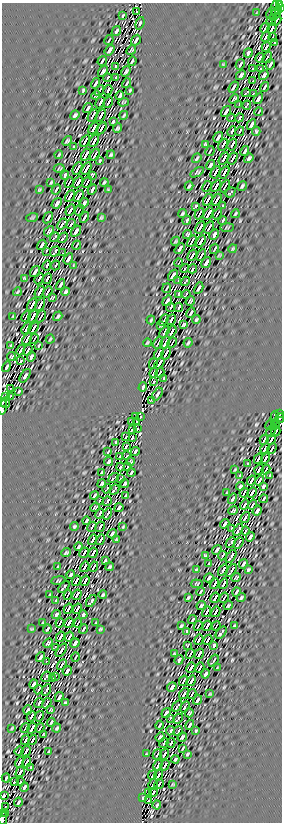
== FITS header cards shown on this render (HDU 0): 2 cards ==
NAXIS1  =                  280
NAXIS2  =                  820

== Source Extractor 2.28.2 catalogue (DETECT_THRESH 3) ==
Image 280 x 820 px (HDU 0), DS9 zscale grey, 1 PNG px = 1 image px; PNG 284 x 824 px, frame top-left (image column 1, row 820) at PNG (2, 3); each listed source drawn as its Kron ellipse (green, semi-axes under 4 px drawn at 4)
Background -3.22e+12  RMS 7.6e+14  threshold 2.28e+15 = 3 sigma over >= 5 px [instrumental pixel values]
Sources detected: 595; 4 with non-positive FLUX_AUTO (blend fragments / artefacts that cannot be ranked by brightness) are neither listed nor drawn; of the other 591, the 500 brightest by FLUX_AUTO listed and drawn (91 fainter detections omitted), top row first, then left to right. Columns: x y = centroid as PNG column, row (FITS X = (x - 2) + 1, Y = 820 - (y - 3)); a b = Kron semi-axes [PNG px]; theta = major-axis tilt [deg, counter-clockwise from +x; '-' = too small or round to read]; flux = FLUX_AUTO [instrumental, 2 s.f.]
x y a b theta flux
279 4 3 3 - 1.9e+17
280 7 3 2 - 1.3e+17
275 8 7 4 80 3.0e+17
137 11 3 2 - 8.5e+16
257 13 3 2 - 5.2e+16
271 13 6 2 61 1.2e+17
276 13 8 3 55 4.1e+17
123 16 4 2 - 5.6e+16
271 20 6 3 59 2.2e+17
277 20 6 2 61 1.4e+17
140 23 6 3 72 7.4e+16
265 28 6 2 60 1.3e+17
272 28 5 3 - 2.5e+17
116 31 5 2 - 9.6e+16
266 37 5 3 - 1.8e+17
273 37 5 2 - 8.1e+16
109 40 5 2 - 5.4e+16
136 40 6 2 57 8.1e+16
275 43 3 2 - 4.6e+16
266 47 5 3 - 1.6e+17
110 50 6 3 54 9.7e+16
131 50 5 3 - 6.3e+16
248 53 5 3 - 7.9e+16
267 57 6 2 54 5.9e+16
260 58 5 3 - 1.7e+17
102 61 5 2 - 7.2e+16
132 61 4 2 - 6.6e+16
223 64 4 3 - 4.6e+16
240 64 5 2 - 6.4e+16
270 64 5 2 - 7.0e+16
115 66 3 3 - 1.5e+17
252 69 4 2 - 1.0e+17
260 69 4 3 - 1.1e+17
103 71 6 3 55 9.1e+16
126 71 6 3 54 6.7e+16
241 75 5 3 - 1.0e+17
264 75 5 3 - 9.8e+16
107 78 4 3 - 2.2e+17
115 78 4 3 - 2.0e+17
253 81 4 3 - 1.4e+17
96 83 5 2 - 7.5e+16
127 83 5 2 - 6.2e+16
233 87 6 2 58 8.6e+16
265 87 5 2 - 5.5e+16
83 90 4 2 - 5.5e+16
108 90 5 3 - 3.3e+17
130 90 3 2 - 4.6e+16
99 91 6 2 62 9.1e+16
246 93 4 2 - 9.0e+16
253 93 3 2 - 5.7e+16
96 95 5 3 - 7.3e+16
120 95 4 2 - 6.5e+16
234 99 5 3 - 7.7e+16
258 99 6 3 57 9.3e+16
100 102 6 3 60 3.9e+17
108 102 6 3 60 1.9e+17
123 102 5 3 - 5.5e+16
239 105 4 2 - 1.3e+17
247 105 5 3 - 1.1e+17
88 108 5 2 - 6.9e+16
226 112 6 2 54 9.1e+16
259 112 4 2 - 4.7e+16
75 115 5 3 - 7.5e+16
93 115 7 2 60 1.4e+17
101 115 7 3 60 4.0e+17
124 115 4 2 - 5.6e+16
231 118 4 2 - 1.1e+17
239 118 4 3 - 3.0e+17
113 121 4 2 - 5.7e+16
251 124 6 2 62 9.4e+16
93 128 7 3 59 4.0e+17
101 128 7 2 60 2.0e+17
117 128 5 2 - 7.8e+16
232 131 5 3 - 4.0e+17
240 131 5 3 - 1.4e+17
256 131 4 3 - 5.1e+16
218 137 6 2 58 9.8e+16
67 141 5 3 - 7.7e+16
85 141 6 2 61 1.6e+17
94 141 7 3 60 3.7e+17
205 144 4 3 - 7.5e+16
223 145 6 2 61 2.7e+17
232 145 6 3 61 4.5e+17
73 147 3 2 - 4.7e+16
210 151 5 2 - 4.6e+16
245 151 5 2 - 7.2e+16
59 155 4 2 - 5.5e+16
86 155 7 3 60 3.7e+17
95 155 6 2 61 1.1e+17
111 155 4 2 - 7.2e+16
197 158 5 2 - 6.3e+16
224 158 7 3 60 4.4e+17
233 158 6 2 59 1.2e+17
249 158 5 3 - 8.1e+16
100 161 3 2 - 6.5e+16
210 165 5 3 - 7.6e+16
59 168 5 3 - 5.6e+16
86 168 7 3 60 2.5e+17
77 169 6 2 61 2.0e+17
197 172 7 3 29 7.0e+16
215 172 7 2 60 2.7e+17
224 172 7 3 59 3.8e+17
65 175 4 3 - 1.0e+17
92 175 4 3 - 6.5e+16
51 182 4 2 - 5.4e+16
69 182 5 2 - 5.5e+16
78 182 6 3 59 4.0e+17
87 182 6 2 59 6.5e+16
104 182 4 2 - 6.3e+16
189 186 4 2 - 7.1e+16
207 186 5 2 - 7.1e+16
216 186 6 3 59 4.4e+17
225 186 6 2 61 6.3e+16
242 186 5 3 - 7.5e+16
56 189 5 2 - 7.1e+16
92 189 5 2 - 8.9e+16
39 190 4 2 - 4.9e+16
108 190 3 3 - 4.9e+16
230 192 5 2 - 5.3e+16
70 196 6 2 62 1.3e+17
79 196 6 3 61 2.1e+17
208 200 6 3 60 2.8e+17
217 200 6 3 60 2.9e+17
57 203 6 3 52 1.2e+17
84 203 6 3 55 1.2e+17
196 206 4 2 - 6.7e+16
223 206 3 2 - 5.5e+16
70 210 6 3 58 2.3e+17
79 210 5 2 - 5.5e+16
182 213 4 2 - 7.0e+16
199 214 6 2 62 7.3e+16
208 214 6 3 60 3.2e+17
217 214 6 2 60 5.9e+16
235 214 4 2 - 6.4e+16
84 217 6 2 62 6.4e+16
32 218 6 3 19 4.9e+16
48 218 6 2 57 8.9e+16
101 218 4 2 - 6.0e+16
187 220 4 2 - 7.7e+16
223 220 5 2 - 6.2e+16
62 224 6 3 51 1.2e+17
71 224 5 2 - 1.5e+17
200 227 6 3 61 3.1e+17
209 227 6 2 61 2.3e+17
227 227 7 4 0 5.4e+16
49 231 6 3 48 9.0e+16
76 231 6 3 58 1.0e+17
187 234 5 3 - 8.6e+16
214 235 5 3 - 1.2e+17
55 237 5 3 - 8.1e+16
63 238 6 3 49 2.0e+17
175 241 5 3 - 4.7e+16
192 241 6 2 61 5.4e+16
201 241 6 3 59 2.6e+17
42 245 5 2 - 1.0e+17
77 245 4 2 - 5.4e+16
180 249 6 2 56 1.1e+17
214 249 5 2 - 5.8e+16
233 249 4 2 - 5.8e+16
46 251 4 2 - 1.1e+17
55 251 5 3 - 3.4e+17
63 253 4 2 - 4.8e+16
192 255 6 3 59 2.2e+17
201 255 6 2 61 1.3e+17
219 255 4 2 - 4.6e+16
68 259 6 2 58 9.0e+16
179 263 4 2 - 5.2e+16
206 263 6 3 57 1.1e+17
47 265 5 3 - 3.7e+17
56 265 5 3 - 1.9e+17
74 266 4 2 - 5.4e+16
185 269 5 2 - 4.6e+16
193 269 5 3 - 1.7e+17
35 272 6 2 55 1.1e+17
173 275 6 3 56 1.0e+17
24 278 4 3 - 6.3e+16
39 279 6 2 60 2.1e+17
47 279 6 3 60 3.4e+17
178 281 3 2 - 5.4e+16
186 281 5 3 - 1.3e+17
61 284 5 2 - 6.9e+16
167 288 5 2 - 5.2e+16
199 288 6 2 62 8.7e+16
17 292 4 2 - 5.3e+16
40 292 6 3 60 4.7e+17
48 292 6 2 59 1.2e+17
66 292 4 3 - 8.0e+16
178 294 4 3 - 2.6e+17
186 294 4 2 - 1.1e+17
52 298 4 3 - 4.8e+16
167 301 5 3 - 9.3e+16
190 301 5 3 - 6.6e+16
32 305 7 2 61 2.6e+17
40 305 7 3 60 3.6e+17
171 307 5 3 - 2.3e+17
179 307 5 3 - 2.5e+17
191 313 5 2 - 7.6e+16
13 316 4 2 - 5.2e+16
26 316 5 2 - 7.0e+16
33 316 6 3 60 3.9e+17
41 316 6 2 61 7.5e+16
58 316 5 2 - 7.8e+16
151 320 4 2 - 6.0e+16
164 320 6 2 59 5.7e+16
171 320 6 3 60 4.0e+17
196 320 4 2 - 6.8e+16
161 325 4 3 - 5.0e+16
183 325 4 3 - 6.1e+16
27 328 6 2 60 2.4e+17
34 328 6 3 59 2.3e+17
164 332 6 3 59 3.0e+17
171 332 6 3 59 2.3e+17
27 339 6 3 60 2.3e+17
34 339 5 2 - 5.9e+16
50 339 4 2 - 5.5e+16
147 343 4 2 - 5.9e+16
158 343 6 2 62 7.5e+16
165 343 7 3 59 3.9e+17
172 343 5 2 - 6.6e+16
188 343 5 2 - 6.6e+16
11 345 4 2 - 6.0e+16
39 346 4 2 - 4.8e+16
21 350 5 3 - 9.0e+16
28 350 5 2 - 1.5e+17
159 353 7 2 60 2.3e+17
166 353 6 2 61 1.7e+17
11 357 4 3 - 5.8e+16
31 357 5 3 - 8.8e+16
21 361 4 3 - 1.3e+17
153 363 6 2 62 6.0e+16
160 363 6 3 59 2.9e+17
7 367 5 2 - 8.3e+16
154 373 5 3 - 1.1e+17
160 373 5 2 - 1.1e+17
25 376 7 3 57 9.1e+16
164 378 4 2 - 5.9e+16
154 382 3 3 - 6.3e+16
143 387 5 2 - 7.8e+16
10 389 3 2 - 5.6e+16
19 391 4 2 - 5.4e+16
157 394 7 3 57 7.1e+16
5 396 3 3 - 1.2e+17
10 396 3 2 - 4.6e+16
152 400 4 2 - 6.2e+16
3 403 4 2 - 1.6e+17
5 403 5 3 - 2.5e+17
3 408 7 4 77 4.7e+17
279 414 4 3 - 1.9e+17
136 416 3 2 - 9.0e+16
141 416 3 2 - 5.1e+16
275 418 7 3 85 2.6e+17
280 418 5 2 - 1.6e+17
131 422 4 2 - 6.3e+16
136 422 4 3 - 1.7e+17
275 424 5 3 - 2.9e+17
270 425 5 2 - 1.1e+17
132 429 4 3 - 1.3e+17
137 429 4 3 - 9.0e+16
271 431 5 3 - 3.0e+17
276 431 5 2 - 1.4e+17
126 437 4 2 - 8.9e+16
132 437 4 3 - 1.4e+17
271 439 6 3 57 2.4e+17
264 440 5 2 - 1.2e+17
116 442 4 2 - 7.2e+16
126 446 4 3 - 1.4e+17
265 448 5 3 - 2.7e+17
272 448 5 2 - 8.8e+16
135 451 4 2 - 6.3e+16
108 452 4 2 - 4.6e+16
120 456 4 2 - 1.0e+17
127 456 4 3 - 1.3e+17
265 458 5 3 - 2.0e+17
258 459 5 2 - 1.4e+17
109 461 5 3 - 8.7e+16
130 461 4 3 - 6.1e+16
248 464 3 2 - 5.5e+16
120 467 4 3 - 1.8e+17
127 467 3 2 - 4.7e+16
235 469 4 2 - 4.8e+16
259 469 5 3 - 2.8e+17
266 469 5 2 - 6.2e+16
131 472 4 2 - 6.7e+16
101 473 4 2 - 5.6e+16
240 475 4 2 - 5.8e+16
270 475 4 2 - 5.5e+16
114 478 6 3 35 9.3e+16
121 478 4 3 - 9.8e+16
259 480 5 3 - 1.4e+17
251 481 5 2 - 1.7e+17
102 483 4 3 - 8.4e+16
125 483 4 3 - 7.3e+16
240 486 4 3 - 8.3e+16
263 486 4 3 - 8.0e+16
107 489 5 2 - 8.9e+16
114 489 6 3 48 1.0e+17
227 492 4 2 - 4.9e+16
252 492 5 3 - 2.2e+17
244 493 5 2 - 5.6e+16
94 495 4 2 - 7.1e+16
125 496 4 2 - 5.5e+16
233 499 5 2 - 8.1e+16
264 499 4 2 - 4.6e+16
99 501 4 2 - 7.3e+16
107 501 5 3 - 2.7e+17
245 505 5 3 - 1.6e+17
253 505 5 2 - 1.6e+17
95 507 5 3 - 6.0e+16
119 508 4 2 - 8.6e+16
233 511 5 3 - 8.2e+16
257 511 5 3 - 7.7e+16
100 514 5 3 - 3.5e+17
107 514 6 3 59 2.0e+17
245 517 6 3 57 1.9e+17
86 521 4 2 - 7.6e+16
225 524 5 2 - 7.7e+16
74 526 4 2 - 6.4e+16
92 527 5 2 - 1.5e+17
100 527 5 3 - 4.1e+17
123 527 4 2 - 4.8e+16
231 528 3 2 - 6.3e+16
238 530 6 3 57 1.5e+17
245 531 4 2 - 1.0e+17
112 534 5 2 - 7.8e+16
250 537 5 3 - 8.7e+16
117 539 4 3 - 6.1e+16
93 540 6 3 57 3.7e+17
101 540 5 2 - 1.7e+17
231 542 6 3 49 2.4e+17
239 543 6 3 57 1.4e+17
78 547 4 2 - 8.4e+16
217 550 5 2 - 8.9e+16
66 553 5 3 - 6.5e+16
84 553 5 2 - 1.5e+17
93 553 5 3 - 3.2e+17
205 555 3 3 - 5.1e+16
222 556 5 3 - 2.2e+17
231 556 7 3 55 3.5e+17
105 561 4 2 - 6.5e+16
208 564 3 2 - 4.6e+16
243 564 5 2 - 7.2e+16
58 566 4 2 - 5.0e+16
85 567 5 3 - 2.9e+17
94 567 5 2 - 1.0e+17
110 567 4 2 - 7.0e+16
196 570 4 2 - 4.8e+16
223 570 6 3 57 4.3e+17
248 570 4 3 - 6.5e+16
231 571 7 2 55 1.0e+17
71 575 4 3 - 5.8e+16
209 578 5 2 - 8.1e+16
236 578 5 2 - 5.5e+16
58 580 7 3 8 5.8e+16
76 581 5 2 - 1.8e+17
85 581 5 3 - 2.7e+17
197 584 6 3 -4 5.6e+16
214 584 5 2 - 2.8e+17
223 584 5 3 - 4.1e+17
64 587 7 2 49 7.2e+16
200 592 4 2 - 5.3e+16
237 592 5 2 - 6.0e+16
50 595 4 2 - 5.6e+16
68 595 5 2 - 4.7e+16
77 595 5 3 - 2.8e+17
103 595 4 2 - 6.4e+16
188 598 4 2 - 6.4e+16
215 598 5 3 - 3.6e+17
224 598 5 2 - 7.0e+16
241 598 5 2 - 7.2e+16
56 600 4 2 - 5.2e+16
91 601 7 2 53 7.7e+16
201 606 5 3 - 7.2e+16
228 606 5 2 - 7.2e+16
68 609 5 3 - 2.1e+17
77 609 5 3 - 2.2e+17
207 612 5 2 - 2.1e+17
216 612 5 3 - 2.2e+17
56 615 4 3 - 9.8e+16
83 615 4 3 - 8.7e+16
193 620 5 2 - 6.7e+16
43 623 4 2 - 5.5e+16
60 623 5 2 - 6.3e+16
69 623 5 3 - 2.6e+17
78 623 5 2 - 4.7e+16
96 623 4 2 - 5.3e+16
181 626 4 2 - 6.2e+16
198 626 5 2 - 6.7e+16
207 626 5 3 - 3.6e+17
216 626 5 2 - 5.6e+16
234 626 4 2 - 6.0e+16
32 629 3 2 - 4.6e+16
47 629 5 2 - 8.9e+16
83 629 5 2 - 5.9e+16
100 629 4 2 - 5.4e+16
186 631 3 2 - 4.6e+16
221 633 7 2 52 7.6e+16
60 637 5 3 - 2.1e+17
69 637 5 2 - 1.5e+17
199 640 5 3 - 2.6e+17
208 640 5 2 - 1.9e+17
48 643 5 3 - 7.9e+16
75 643 5 3 - 8.9e+16
187 645 3 3 - 4.9e+16
214 645 4 3 - 8.9e+16
55 647 2 2 - 6.6e+16
61 650 7 3 54 1.5e+17
174 654 4 2 - 6.0e+16
190 654 5 2 - 8.3e+16
199 654 5 3 - 3.1e+17
40 657 5 2 - 8.0e+16
76 657 4 2 - 4.7e+16
179 660 5 3 - 9.1e+16
214 660 6 2 55 5.8e+16
46 662 3 2 - 6.0e+16
62 665 6 2 57 1.0e+17
191 668 5 3 - 2.5e+17
200 668 5 2 - 1.2e+17
218 668 4 2 - 5.6e+16
67 671 5 3 - 8.4e+16
205 674 5 3 - 1.0e+17
55 676 3 3 - 1.4e+17
46 677 5 3 - 2.4e+17
53 679 3 3 - 1.4e+17
183 681 5 2 - 1.2e+17
191 681 5 3 - 2.6e+17
34 684 5 2 - 7.8e+16
172 687 5 3 - 8.4e+16
38 690 5 2 - 1.6e+17
46 690 6 3 59 2.8e+17
184 694 6 3 55 2.1e+17
192 694 5 2 - 8.1e+16
210 694 3 2 - 4.8e+16
59 697 5 2 - 6.5e+16
198 700 5 2 - 7.0e+16
39 703 5 3 - 4.1e+17
47 703 6 2 58 1.2e+17
65 703 4 2 - 6.3e+16
177 706 6 3 57 6.4e+16
185 707 6 3 57 1.8e+17
28 710 5 3 - 7.7e+16
51 710 4 3 - 6.1e+16
166 713 5 3 - 6.4e+16
189 713 4 3 - 6.2e+16
31 716 5 3 - 2.5e+17
39 716 5 3 - 3.3e+17
170 718 4 3 - 1.6e+17
178 719 5 3 - 2.2e+17
51 722 4 2 - 5.1e+16
160 725 4 2 - 5.8e+16
190 725 5 2 - 4.8e+16
12 728 3 2 - 4.9e+16
25 728 5 2 - 6.1e+16
32 728 6 3 59 3.7e+17
40 728 5 2 - 6.9e+16
57 728 4 2 - 6.7e+16
170 731 4 3 - 3.4e+17
178 731 5 2 - 6.8e+16
196 731 3 2 - 4.9e+16
44 734 4 3 - 5.7e+16
160 737 4 3 - 7.1e+16
182 737 5 3 - 6.0e+16
25 740 5 2 - 2.1e+17
32 740 5 2 - 2.2e+17
164 743 5 3 - 2.5e+17
171 743 5 3 - 2.1e+17
183 748 4 2 - 5.0e+16
19 751 5 2 - 6.0e+16
26 751 5 3 - 2.8e+17
49 751 4 2 - 5.3e+16
147 754 3 2 - 4.8e+16
157 754 5 2 - 7.1e+16
164 754 5 3 - 3.2e+17
187 754 3 2 - 5.2e+16
175 759 4 2 - 6.1e+16
20 762 5 3 - 2.2e+17
27 762 5 2 - 1.6e+17
158 765 5 3 - 2.5e+17
165 765 5 2 - 2.0e+17
31 768 4 2 - 6.0e+16
20 772 5 3 - 1.6e+17
152 775 5 2 - 6.6e+16
158 775 5 3 - 2.8e+17
6 778 4 2 - 5.4e+16
14 782 3 3 - 1.3e+17
20 782 4 2 - 8.5e+16
153 784 5 3 - 2.0e+17
159 784 5 2 - 1.3e+17
173 784 3 2 - 4.8e+16
24 787 5 2 - 8.4e+16
153 792 5 3 - 1.4e+17
148 793 4 2 - 5.7e+16
3 796 4 2 - 6.4e+16
143 798 3 2 - 5.5e+16
148 801 3 2 - 5.8e+16
18 802 5 2 - 6.5e+16
157 805 4 2 - 6.0e+16
5 807 2 2 - 4.6e+16
2 813 3 2 - 1.4e+17
5 813 4 3 - 6.9e+16
3 819 6 4 77 4.4e+17
At the frame edge (FLAGS 8, measured only in part): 8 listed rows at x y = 279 4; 280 7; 3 403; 3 408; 280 418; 3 796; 2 813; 3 819
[91 fainter detections neither listed nor drawn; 4 non-positive-flux detections neither listed nor drawn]